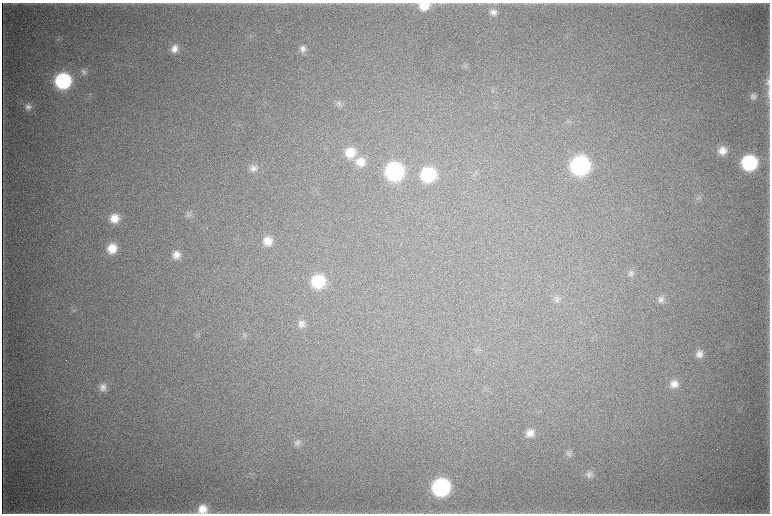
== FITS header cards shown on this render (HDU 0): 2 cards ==
NAXIS1  =                 1536 / length of data axis 1
NAXIS2  =                 1023 / length of data axis 2

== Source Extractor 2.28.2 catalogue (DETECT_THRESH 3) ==
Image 1536 x 1023 px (HDU 0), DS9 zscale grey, zoomed out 1/2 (1 PNG px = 2 x 2 image px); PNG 772 x 516 px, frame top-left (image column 1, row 1022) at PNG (2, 3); no overlay
Background 4590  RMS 39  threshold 116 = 3 sigma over >= 5 px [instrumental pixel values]
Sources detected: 44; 4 cannot appear on this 1/2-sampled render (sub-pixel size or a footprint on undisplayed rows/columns) and are not listed; the other 40 listed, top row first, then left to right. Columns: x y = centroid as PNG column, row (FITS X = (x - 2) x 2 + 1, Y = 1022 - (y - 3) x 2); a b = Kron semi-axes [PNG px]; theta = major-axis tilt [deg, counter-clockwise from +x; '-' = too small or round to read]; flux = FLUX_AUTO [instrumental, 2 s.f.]
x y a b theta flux
424 6 12 9 2 1.4e+05
493 12 10 9 - 4.9e+04
174 49 10 8 72 6.3e+04
303 49 9 9 - 4.7e+04
84 72 9 7 -82 3.3e+04
63 81 11 11 - 1.0e+06
768 82 12 5 -90 3.5e+04
768 94 16 3 89 3.1e+04
753 96 8 8 - 3.3e+04
339 103 9 7 -56 3.2e+04
28 107 8 8 - 4.1e+04
722 151 11 10 - 9.0e+04
350 153 12 12 - 1.7e+05
360 162 12 11 - 1.1e+05
749 163 11 11 - 8.7e+05
580 166 12 12 - 1.7e+06
253 168 10 9 - 5.1e+04
394 171 12 11 - 1.4e+06
428 175 11 11 - 6.1e+05
698 198 5 3 - 1.6e+04
188 215 8 7 - 2.7e+04
114 218 10 9 - 1.1e+05
268 241 11 10 - 1.1e+05
112 248 10 10 - 1.5e+05
176 255 10 10 - 7.2e+04
631 274 10 7 59 3.5e+04
318 281 11 11 - 4.5e+05
557 299 8 7 - 3.1e+04
661 299 10 8 22 4.1e+04
301 324 10 9 - 4.6e+04
245 336 6 3 -64 1.2e+04
699 354 10 9 - 6.3e+04
674 384 10 10 - 8.1e+04
103 387 10 9 - 5.6e+04
530 433 10 9 - 7.6e+04
297 443 9 8 - 3.4e+04
569 453 8 8 - 2.9e+04
589 474 9 9 - 4.1e+04
441 487 12 11 - 1.4e+06
202 509 12 11 - 1.3e+05
At the frame edge (FLAGS 8, measured only in part): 3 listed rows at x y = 424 6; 768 94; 202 509
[4 sub-pixel or undisplayed-footprint detections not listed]